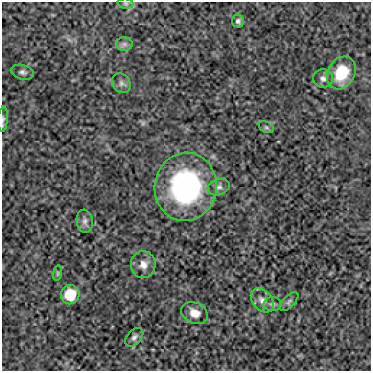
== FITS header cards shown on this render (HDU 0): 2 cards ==
NAXIS1  =                  369
NAXIS2  =                  369

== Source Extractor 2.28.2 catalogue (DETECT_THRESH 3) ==
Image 369 x 369 px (HDU 0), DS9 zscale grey, 1 PNG px = 1 image px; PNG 373 x 373 px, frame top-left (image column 1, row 369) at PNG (2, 2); each listed source drawn as its Kron ellipse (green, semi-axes under 4 px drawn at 4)
Background 31.8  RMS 8.9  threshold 26.7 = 3 sigma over >= 5 px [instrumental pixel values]
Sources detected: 20; all 20 listed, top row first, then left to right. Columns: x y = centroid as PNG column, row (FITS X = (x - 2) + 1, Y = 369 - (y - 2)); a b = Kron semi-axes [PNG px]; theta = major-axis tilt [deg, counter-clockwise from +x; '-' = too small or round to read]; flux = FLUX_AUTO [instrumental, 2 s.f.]
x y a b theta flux
126 4 8 5 -6 1300
238 21 6 6 - 1900
124 44 8 7 - 2100
23 72 11 7 -15 2200
341 73 17 13 61 17000
323 78 10 9 - 2700
121 83 10 8 -54 2500
3 119 13 5 86 1800
266 127 8 5 -29 1200
186 187 34 31 81 100000
219 187 11 8 19 2700
85 221 12 8 -82 2800
143 265 13 12 - 5300
57 273 8 4 82 900
70 295 10 9 - 13000
262 300 14 9 -49 4300
289 302 12 5 45 1600
273 304 9 7 0 1700
194 313 14 10 -27 6000
134 337 11 7 47 2300
At the frame edge (FLAGS 8, measured only in part): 1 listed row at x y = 3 119